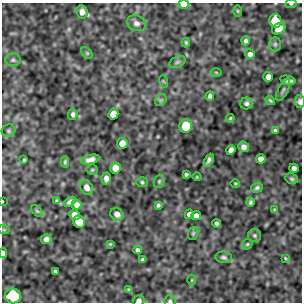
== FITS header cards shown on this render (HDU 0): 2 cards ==
NAXIS1  =                  300
NAXIS2  =                  300

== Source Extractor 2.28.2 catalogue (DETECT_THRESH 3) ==
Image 300 x 300 px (HDU 0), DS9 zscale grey, 1 PNG px = 1 image px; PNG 304 x 304 px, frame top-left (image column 1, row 300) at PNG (2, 3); each listed source drawn as its Kron ellipse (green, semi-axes under 4 px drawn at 4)
Background -0.00525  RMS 0.37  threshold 1.12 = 3 sigma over >= 5 px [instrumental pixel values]
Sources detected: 81; all 81 listed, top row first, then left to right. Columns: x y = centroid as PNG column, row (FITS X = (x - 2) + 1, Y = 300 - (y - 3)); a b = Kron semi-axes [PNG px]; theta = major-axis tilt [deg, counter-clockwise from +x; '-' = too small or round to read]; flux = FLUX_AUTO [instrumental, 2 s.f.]
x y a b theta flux
183 4 5 4 - 270
291 4 5 3 - 35
237 11 6 4 -89 27
82 12 7 6 - 150
275 21 7 6 - 780
136 23 10 7 -22 110
279 29 7 5 29 230
246 41 4 3 - 63
186 42 5 4 - 35
275 44 7 6 - 54
87 53 7 4 -45 33
250 54 5 5 - 110
13 60 7 6 - 60
177 62 8 5 27 55
216 72 6 4 -1 26
268 77 5 5 - 160
288 80 8 4 -11 120
163 81 6 4 -71 27
283 90 12 5 62 61
210 96 4 4 - 63
161 100 6 5 - 40
270 100 5 3 - 33
300 102 6 5 - 93
246 103 6 6 - 64
73 114 5 4 - 69
113 114 5 5 - 330
230 118 4 3 - 28
186 126 7 6 - 480
275 130 4 3 - 42
9 131 7 6 - 50
122 143 5 5 - 290
244 147 5 5 - 110
231 150 5 4 - 150
90 159 9 4 15 130
261 159 5 4 - 140
24 160 3 3 - 34
209 160 7 3 62 71
65 162 6 4 88 42
115 168 5 5 - 290
294 168 4 4 - 97
92 170 5 5 - 32
186 174 3 3 - 41
197 177 5 3 - 19
106 179 6 4 -88 100
292 179 6 5 - 45
159 181 7 5 70 42
142 182 5 5 - 44
235 183 4 3 - 22
87 187 7 6 - 160
257 188 6 5 - 51
2 201 3 2 - 19
57 201 4 3 - 35
70 202 6 4 38 86
250 202 4 3 - 43
77 205 5 5 - 130
158 205 4 3 - 44
274 210 4 4 - 23
37 211 7 4 -44 39
117 214 7 6 - 130
189 214 4 4 - 100
75 215 5 5 - 270
196 216 5 4 - 130
79 222 6 5 - 580
216 223 4 4 - 61
4 230 5 3 - 22
193 233 7 5 70 36
255 235 7 6 - 57
46 239 5 5 - 95
110 244 4 3 - 25
247 244 6 4 44 33
138 250 4 4 - 64
3 253 5 3 - 99
224 257 8 5 -7 62
285 258 3 3 - 23
143 259 4 3 - 48
55 271 4 3 - 53
192 280 5 3 - 23
129 289 4 3 - 32
13 296 8 7 - 1700
139 301 6 5 - 110
170 301 5 5 - 44
At the frame edge (FLAGS 8, measured only in part): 8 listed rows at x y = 183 4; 291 4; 300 102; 2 201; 3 253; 13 296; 139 301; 170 301